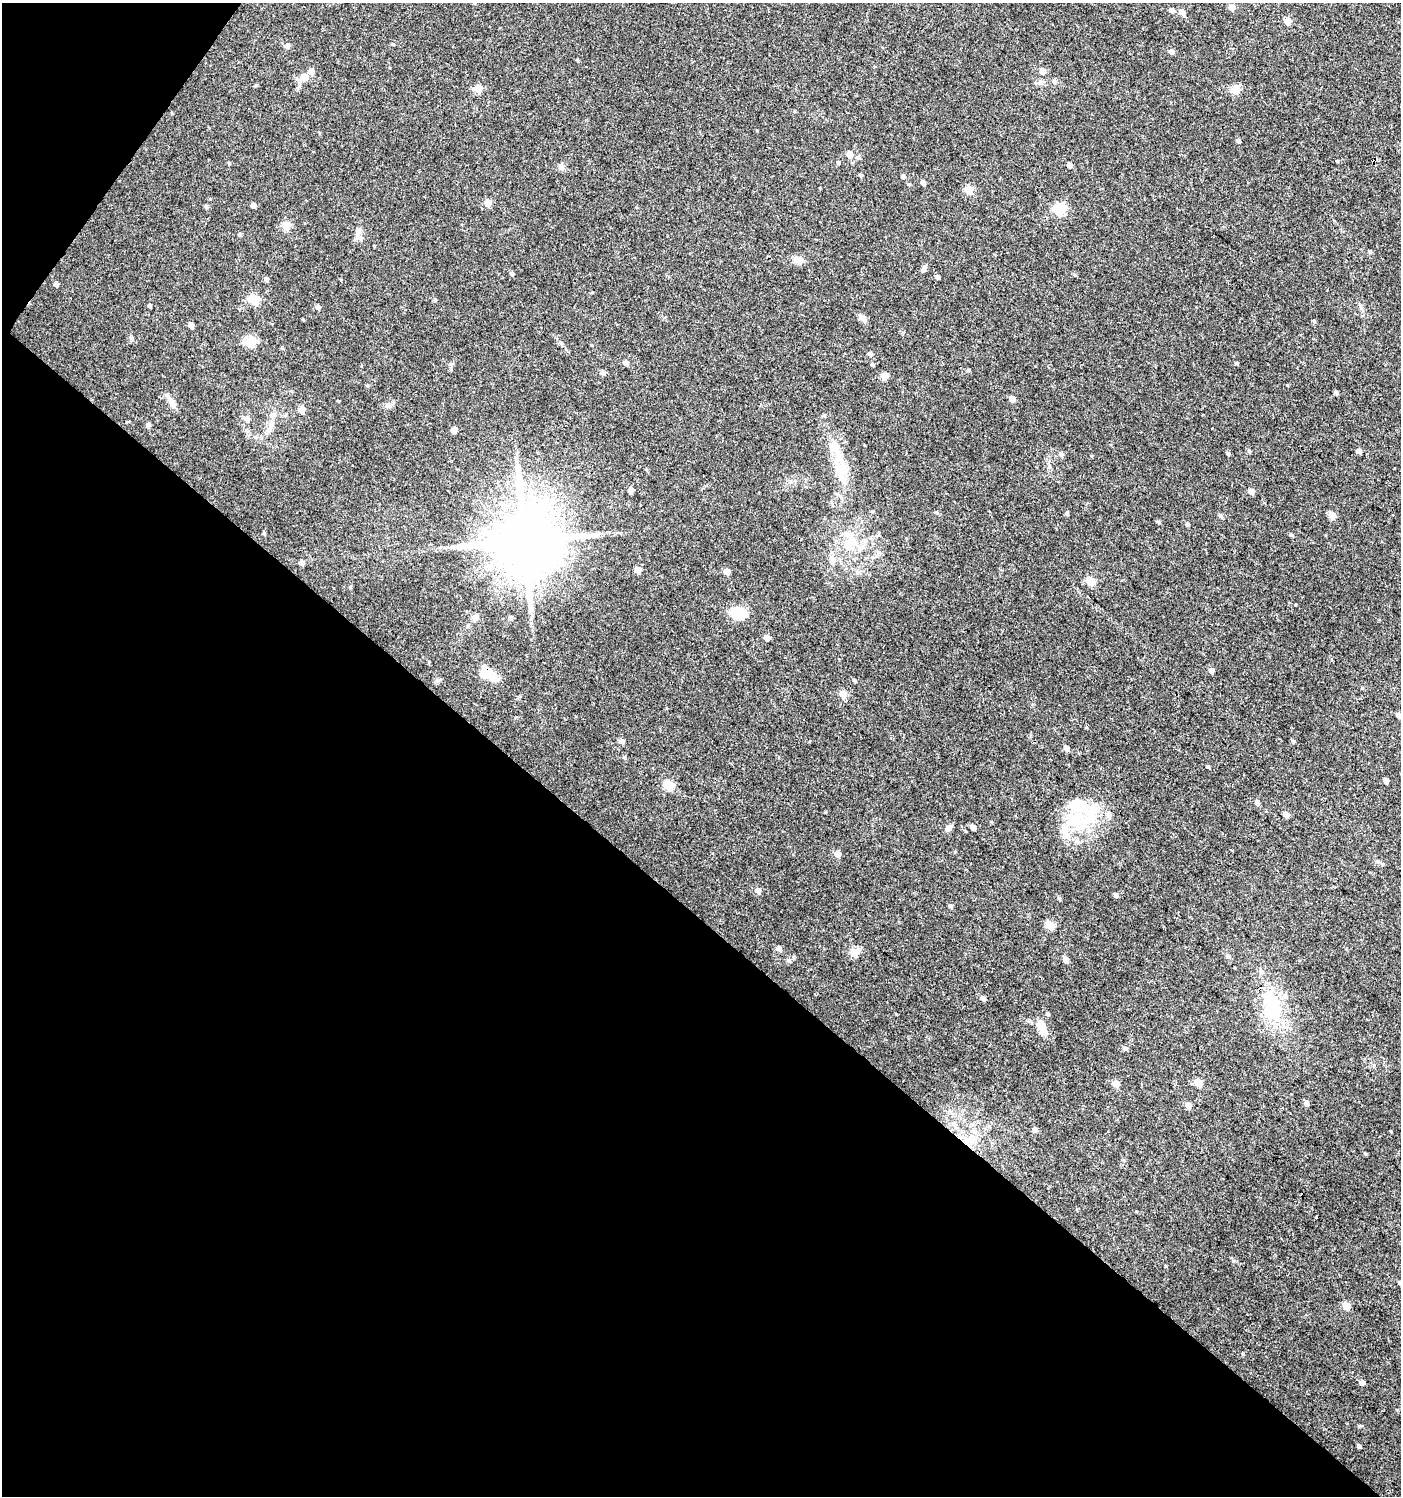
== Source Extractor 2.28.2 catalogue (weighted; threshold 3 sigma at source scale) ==
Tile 9 of 4 x 4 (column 1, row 3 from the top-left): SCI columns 244-1642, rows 1496-2989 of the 6017 x 5984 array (HDU 1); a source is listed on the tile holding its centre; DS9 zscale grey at full resolution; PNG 1403 x 1498 px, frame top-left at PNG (2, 3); no overlay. Shown black and unused: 41% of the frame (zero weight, under 3 of 4 exposures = <1% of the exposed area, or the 3 px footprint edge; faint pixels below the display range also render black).
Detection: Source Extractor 2.28.2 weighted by HDU 2 'WHT'; one run over the whole footprint, this tile lists its part. Background 0.0233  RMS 0.004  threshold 0.0179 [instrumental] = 3 sigma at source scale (4.5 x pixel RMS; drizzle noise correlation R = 1.50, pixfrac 1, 0.0396/0.0396 arcsec/px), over >= 5 px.
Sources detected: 149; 3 inside a brighter object's white glare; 2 cosmic-ray / hot-pixel residue — not listed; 7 inside a brighter listed object's ellipse — not listed separately; the other 137 listed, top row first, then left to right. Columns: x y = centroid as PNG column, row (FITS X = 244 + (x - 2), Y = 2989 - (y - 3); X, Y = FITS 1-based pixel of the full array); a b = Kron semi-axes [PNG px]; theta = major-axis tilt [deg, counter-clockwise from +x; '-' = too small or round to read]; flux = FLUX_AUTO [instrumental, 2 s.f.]
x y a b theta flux
1232 7 5 4 - 4.7
1172 10 5 5 - 1.7
1182 12 6 5 - 1.9
1288 21 5 5 - 5.5
393 44 4 4 - 0.41
287 46 5 5 - 1.5
1171 51 5 4 - 2
577 60 4 3 - 0.38
1042 71 5 5 - 3
304 77 11 9 52 3.4
1041 82 6 6 - 1.1
256 85 4 4 - 0.47
478 88 5 5 - 10
1236 90 5 5 - 13
1238 141 4 4 - 0.92
850 154 5 5 - 3.8
1337 161 4 3 - 0.3
229 163 4 4 - 0.42
838 163 4 3 - 0.58
1069 165 4 4 - 1.9
561 167 9 6 -89 1.1
860 175 5 4 - 0.52
903 176 4 4 - 1.1
923 182 4 4 - 1.7
969 190 5 5 - 11
488 203 5 5 - 4.5
253 205 4 4 - 2
206 206 6 5 - 0.58
1060 209 6 6 - 32
286 226 5 5 - 12
240 234 4 4 - 0.59
358 234 17 6 86 2.1
1370 252 5 4 - 0.5
798 260 9 8 - 3
924 268 9 5 59 0.99
512 274 5 4 - 0.94
937 277 5 4 - 0.85
266 279 5 4 - 0.98
56 284 5 4 - 1.5
254 300 6 5 - 19
150 306 4 4 - 0.72
318 307 5 5 - 1.4
863 318 12 6 -38 1.7
303 320 5 3 - 0.35
191 325 5 4 - 3.1
251 341 6 5 - 26
561 343 6 4 -47 0.61
282 347 4 4 - 0.49
870 354 5 4 - 1.1
626 363 5 5 - 1.8
1236 363 4 4 - 0.45
872 364 4 4 - 0.66
969 370 5 4 - 0.54
884 376 5 5 - 6.4
368 385 5 4 - 0.45
1336 392 5 4 - 0.73
1012 399 4 4 - 3.4
338 401 3 3 - 0.32
172 402 17 7 -57 2.5
302 410 5 5 - 3.9
247 419 7 6 - 1.8
271 424 13 8 79 2.8
148 425 5 5 - 1.1
454 430 5 5 - 2.9
836 447 25 6 -68 4.4
1249 451 5 4 - 0.6
1358 451 4 4 - 1.9
1228 453 5 4 - 0.55
1061 454 6 5 - 1.1
842 468 19 15 -47 7.6
631 490 5 4 - 2.6
1251 491 5 4 - 2.6
502 504 9 7 -62 1.8
936 512 5 4 - 0.44
1067 513 5 4 - 0.63
1332 515 5 5 - 7.5
1220 516 6 5 - 0.67
1158 522 5 4 - 0.57
1187 524 4 4 - 0.83
264 533 4 4 - 0.56
1291 535 6 4 -43 0.5
524 541 17 16 - 3500
850 542 21 10 45 6.2
832 559 10 7 -53 1.7
302 563 5 4 - 1.8
638 570 5 4 - 5.4
727 571 5 4 - 3.5
1090 581 5 5 - 11
350 587 5 4 - 0.46
738 613 12 9 -12 15
475 617 8 7 - 1.7
510 618 6 5 - 0.84
767 638 5 4 - 3.3
1211 671 5 4 - 1.8
489 673 24 13 -42 6
855 680 5 4 - 0.49
843 694 5 5 - 6.2
1398 715 4 4 - 1.6
622 741 5 4 - 2.1
1293 741 5 5 - 0.58
1066 748 5 4 - 1.8
625 757 5 5 - 0.61
1207 766 4 4 - 0.55
1386 780 4 4 - 1.4
669 785 5 5 - 18
1257 803 5 4 - 1.3
1286 814 5 5 - 2
1074 819 42 20 -20 16
973 827 5 4 - 1.9
949 828 8 6 31 1.6
837 854 5 5 - 3.5
758 891 5 5 - 2.4
1116 895 5 4 - 0.91
1059 898 5 4 - 0.62
951 906 5 5 - 0.85
1050 925 5 5 - 13
778 948 6 5 - 1.4
854 953 5 5 - 11
1228 956 7 5 -42 1
1066 960 5 4 - 2.5
983 998 5 4 - 1.7
1274 1009 29 20 75 19
1047 1013 5 4 - 0.73
1042 1027 21 10 -65 4.6
1125 1048 6 5 - 0.98
1198 1083 5 5 - 7.7
1116 1084 5 4 - 5
1306 1103 5 4 - 1.8
1188 1105 5 4 - 3
1035 1130 8 5 -72 0.87
972 1137 9 6 -20 1.9
1365 1154 5 4 - 0.44
1316 1217 3 3 - 2.2
1400 1283 6 5 - 0.95
1347 1306 5 5 - 7.9
1362 1382 4 4 - 2.9
1359 1446 4 4 - 0.8
Overlapping masked pixels (flux is a lower limit): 2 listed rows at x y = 524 541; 489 673
Isophote crosses this tile's border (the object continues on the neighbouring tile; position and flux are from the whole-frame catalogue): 2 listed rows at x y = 1398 715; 1400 1283
Unlisted compact peaks at least as high as the median listed source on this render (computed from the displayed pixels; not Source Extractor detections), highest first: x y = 1314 321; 1360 1426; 1243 1354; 1287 385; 1391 1132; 825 812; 1295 605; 896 1014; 1234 1261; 757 130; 451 364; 435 300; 1166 1266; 1362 688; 789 961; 172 113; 1378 861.